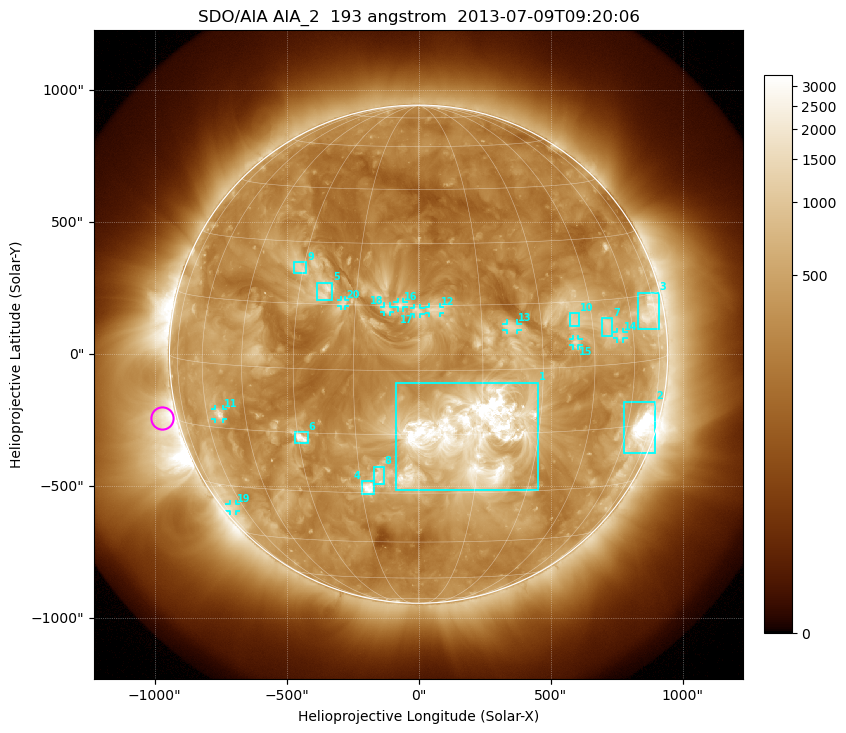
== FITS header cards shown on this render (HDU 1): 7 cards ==
TELESCOP= 'SDO/AIA'
INSTRUME= 'AIA_2'
WAVELNTH=                  193
WAVEUNIT= 'angstrom'
DATE-OBS= '2013-07-09T09:20:06.84'
CTYPE1  = 'HPLN-TAN'
CTYPE2  = 'HPLT-TAN'

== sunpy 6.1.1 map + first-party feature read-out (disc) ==
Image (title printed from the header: SDO/AIA AIA_2  193 angstrom  2013-07-09T09:20:06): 1024 x 1024 px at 2.4 arcsec/px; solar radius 944 arcsec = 393 px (full disc in frame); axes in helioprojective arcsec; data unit not stated in the header (colour bar unlabelled)
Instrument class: DISC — disc imager (sunpy class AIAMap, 193 A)
Bright regions (active regions / flare kernels): reference = the median radial profile (limb darkening/brightening removed); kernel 9 px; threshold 5 sigma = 734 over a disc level ~323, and >= 1.15x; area >= 12 px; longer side >= 9 px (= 22 arcsec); searched inside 0.97 R_sun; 20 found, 20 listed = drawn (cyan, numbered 1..; 10 of them under ~33 arcsec drawn as corner ticks so the feature stays visible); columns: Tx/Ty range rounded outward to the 5 arcsec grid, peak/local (2 s.f.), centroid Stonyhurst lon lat
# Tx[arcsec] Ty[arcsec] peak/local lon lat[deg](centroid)
1 -90..455 -515..-105 11 +12 -15
2 780..900 -375..-180 19 +67 -16
3 830..910 95..235 5.4 +70 +11
4 -215..-165 -530..-480 8.7 -13 -29
5 -385..-325 205..270 5.2 -23 +18
6 -470..-420 -335..-295 6.8 -29 -16
7 690..735 70..140 4.9 +50 +9
8 -170..-130 -495..-425 4.1 -10 -26
9 -470..-425 305..350 3.7 -31 +23
10 570..610 105..155 3.8 +39 +11
11 -770..-740 -245..-205 5.7 -55 -12
12 40..85 155..180 3.1 +4 +14
13 330..375 90..115 3.3 +22 +10
14 750..775 60..85 4 +54 +7
15 585..605 30..60 3.9 +39 +6
16 -80..-55 175..200 3.2 -4 +15
17 -20..10 150..175 3.3 +0 +14
18 -130..-105 160..180 3 -7 +14
19 -715..-690 -595..-565 3.6 -67 -36
20 -295..-275 180..205 2.8 -18 +15
Off-limb structures (1.02-1.3 R_sun): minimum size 162 px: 2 found; the strongest spans PA ~70..140 deg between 1.02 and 1.3 R_sun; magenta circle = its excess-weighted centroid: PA ~105 deg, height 1.06 R_sun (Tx ~-975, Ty ~-245 arcsec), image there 4.2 x the reference